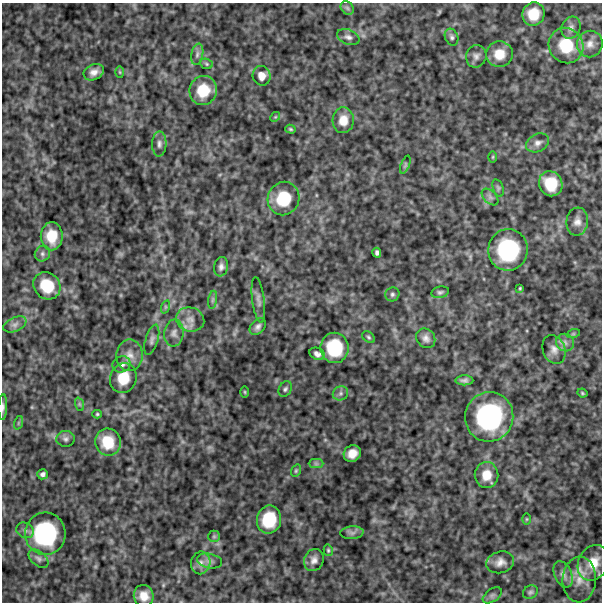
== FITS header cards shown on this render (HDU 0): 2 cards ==
NAXIS1  =                  600
NAXIS2  =                  600

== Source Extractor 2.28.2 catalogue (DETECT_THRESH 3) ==
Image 600 x 600 px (HDU 0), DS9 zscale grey, 1 PNG px = 1 image px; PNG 604 x 604 px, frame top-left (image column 1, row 600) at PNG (2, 3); each listed source drawn as its Kron ellipse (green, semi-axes under 4 px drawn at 4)
Background 524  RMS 120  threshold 363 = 3 sigma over >= 5 px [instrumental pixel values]
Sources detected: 89; all 89 listed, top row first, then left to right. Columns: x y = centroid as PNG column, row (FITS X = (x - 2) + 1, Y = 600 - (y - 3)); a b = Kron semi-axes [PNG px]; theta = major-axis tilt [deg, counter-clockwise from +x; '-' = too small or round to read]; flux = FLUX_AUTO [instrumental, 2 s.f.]
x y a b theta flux
347 8 7 6 - 2.0e+04
533 14 12 11 - 1.6e+05
571 28 11 9 70 4.3e+04
348 37 12 7 -22 3.6e+04
452 37 9 6 -67 2.4e+04
590 44 13 12 - 7.6e+04
566 45 18 17 - 3.0e+05
197 54 11 6 78 3.0e+04
499 54 13 13 - 1.3e+05
476 56 11 10 - 4.1e+04
206 64 6 5 - 1.3e+04
94 72 10 8 25 5.2e+04
120 72 6 4 -88 8.8e+03
262 76 10 9 - 6.8e+04
203 90 14 13 - 2.0e+05
275 117 5 4 - 8.7e+03
343 120 13 10 87 1.0e+05
290 129 5 4 - 1.2e+04
538 143 12 9 26 4.4e+04
159 144 12 7 88 3.6e+04
493 157 6 4 89 8.8e+03
405 165 9 4 69 1.5e+04
551 184 13 11 -63 2.2e+05
498 188 9 5 -71 1.5e+04
490 197 10 6 -45 2.7e+04
283 199 17 15 64 2.9e+05
577 222 14 11 83 5.8e+04
52 236 14 11 -90 1.8e+05
508 250 21 19 82 6.8e+05
377 253 5 4 - 2.1e+04
42 254 8 7 - 2.7e+04
221 267 10 7 81 3.4e+04
47 286 14 13 - 2.3e+05
520 288 3 3 - 8.3e+03
440 292 9 5 11 2.2e+04
392 294 7 6 - 2.1e+04
213 300 9 4 81 1.8e+04
258 300 23 6 -82 3.9e+04
165 307 7 4 72 1.3e+04
190 319 14 12 -16 8.1e+04
15 324 12 7 23 3.8e+04
258 327 9 6 47 2.9e+04
174 333 13 9 84 4.8e+04
573 334 7 4 18 1.1e+04
369 337 7 5 -41 1.6e+04
426 338 10 9 - 4.3e+04
152 340 16 6 73 3.6e+04
565 342 9 8 - 4.2e+04
334 348 15 14 - 3.7e+05
554 349 15 11 -70 5.7e+04
317 354 8 6 -21 3.6e+04
129 355 16 13 89 8.5e+04
122 364 9 8 - 3.9e+04
123 378 15 13 66 1.8e+05
464 380 9 5 0 2.7e+04
285 389 8 6 57 2.0e+04
245 392 6 3 -89 8.6e+03
340 393 8 7 - 2.6e+04
582 393 5 3 - 1.1e+04
79 404 7 4 -71 1.4e+04
3 407 13 4 87 2.5e+04
97 414 5 4 - 1.1e+04
489 417 25 24 - 1.1e+06
18 423 7 4 71 1.2e+04
66 439 9 8 - 2.7e+04
108 442 14 13 - 2.0e+05
352 453 9 8 - 8.5e+04
316 464 7 4 -1 1.8e+04
296 471 6 4 69 1.2e+04
42 474 5 5 - 2.3e+04
487 475 13 12 - 1.2e+05
526 519 6 4 90 8.3e+03
269 520 14 12 79 2.8e+05
25 530 9 7 -29 2.7e+04
352 533 11 6 5 3.1e+04
45 534 21 20 - 8.1e+05
214 536 6 5 - 1.5e+04
328 550 6 4 -77 1.2e+04
38 559 11 7 -39 3.3e+04
314 560 11 9 65 4.7e+04
209 561 13 7 -12 4.0e+04
500 562 14 10 16 6.4e+04
201 563 11 9 79 5.7e+04
593 563 18 15 63 1.6e+05
563 574 14 8 -65 4.8e+04
579 580 23 17 86 1.3e+05
530 592 8 6 34 1.9e+04
492 595 11 6 37 2.4e+04
144 596 11 10 - 9.6e+04
At the frame edge (FLAGS 8, measured only in part): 1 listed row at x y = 3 407